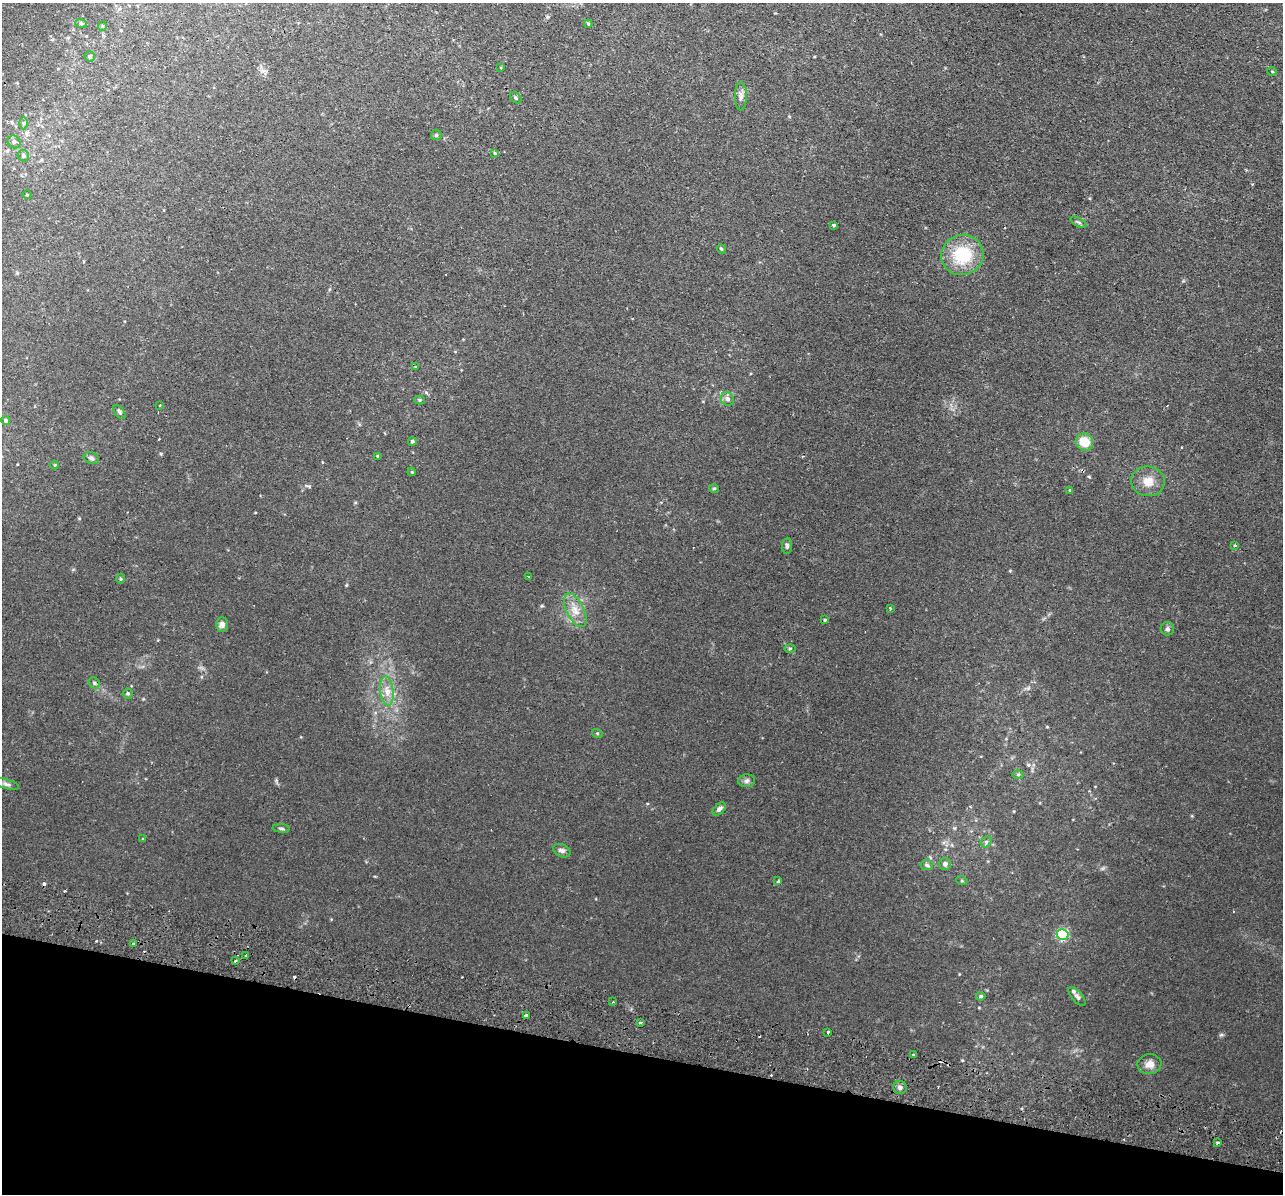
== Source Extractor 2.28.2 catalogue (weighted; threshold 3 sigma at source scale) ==
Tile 15 of 4 x 4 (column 3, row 4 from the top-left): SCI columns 2579-3859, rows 307-1498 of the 5157 x 5256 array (HDU 1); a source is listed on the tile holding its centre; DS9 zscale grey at full resolution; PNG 1285 x 1196 px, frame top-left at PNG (2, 3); each listed source drawn as its Kron ellipse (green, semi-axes under 4 px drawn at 4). Shown black and unused: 12% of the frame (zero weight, under 2 of 3 exposures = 3% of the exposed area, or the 3 px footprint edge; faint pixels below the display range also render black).
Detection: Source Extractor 2.28.2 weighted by HDU 2 'WHT'; one run over the whole footprint, this tile lists its part. Background 0.0199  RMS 0.0051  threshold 0.0229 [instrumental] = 3 sigma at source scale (4.5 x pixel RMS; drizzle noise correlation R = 1.50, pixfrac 1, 0.05/0.05 arcsec/px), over >= 5 px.
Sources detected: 80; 6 cosmic-ray / hot-pixel residue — neither listed nor drawn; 1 inside a brighter listed object's ellipse — not listed separately; the other 73 listed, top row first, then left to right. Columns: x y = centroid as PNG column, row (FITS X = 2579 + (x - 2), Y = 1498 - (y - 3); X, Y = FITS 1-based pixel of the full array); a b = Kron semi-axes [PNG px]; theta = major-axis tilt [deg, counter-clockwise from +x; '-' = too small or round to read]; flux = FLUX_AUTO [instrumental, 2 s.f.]
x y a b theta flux
81 23 6 4 -18 0.62
588 24 4 3 - 0.53
102 26 5 4 - 0.58
90 56 5 5 - 0.75
501 68 3 2 - 0.42
1272 71 5 3 - 0.36
741 96 14 6 90 2.1
516 98 6 5 - 0.82
24 123 6 4 -90 0.84
436 135 5 5 - 0.75
14 142 7 6 - 1.6
495 153 4 3 - 0.45
23 156 6 5 - 1.3
27 195 5 3 - 0.38
1078 222 9 3 -29 0.83
834 225 3 3 - 1.7
721 249 5 4 - 0.65
962 255 21 20 - 22
416 367 4 3 - 0.41
727 399 7 6 - 1.8
420 400 5 4 - 0.58
160 405 2 2 - 0.45
119 412 8 4 -54 0.95
6 421 5 4 - 1
412 441 4 4 - 0.88
1084 442 9 8 - 9.1
378 456 4 3 - 0.71
91 458 8 5 -21 1.2
55 465 4 4 - 0.44
412 472 4 3 - 0.45
1148 481 17 15 -7 5.8
714 489 5 3 - 0.54
1070 491 4 3 - 0.47
1235 545 3 2 - 0.63
787 546 8 5 84 1
528 576 3 2 - 0.35
121 579 5 3 - 0.5
890 608 3 2 - 0.4
575 610 18 8 -63 5.1
825 620 4 3 - 0.46
222 624 7 6 - 1.8
1167 629 7 6 - 1.1
790 649 6 4 1 0.6
94 683 6 5 - 0.78
387 691 15 6 -84 3.8
128 693 5 5 - 0.75
597 733 5 3 - 0.47
1018 774 6 4 0 0.6
747 781 8 6 2 1.3
6 784 13 5 -16 1.4
719 809 8 5 44 1.6
281 828 9 3 -5 0.75
143 838 3 3 - 0.6
986 842 6 5 - 0.93
562 851 9 6 -25 1.6
945 864 6 6 - 1.7
927 865 6 5 - 0.89
778 881 3 3 - 1.6
962 881 5 3 - 0.46
1062 935 6 5 - 61
133 944 3 3 - 0.98
246 955 3 2 - 1
235 961 3 3 - 0.65
981 996 4 4 - 0.78
1077 996 11 5 -48 1.3
613 1002 2 2 - 0.36
526 1016 3 3 - 2.2
640 1022 4 3 - 0.76
828 1033 4 3 - 2.3
914 1055 3 3 - 1.3
1149 1064 12 10 9 3.7
900 1087 6 6 - 1.4
1218 1143 3 3 - 3